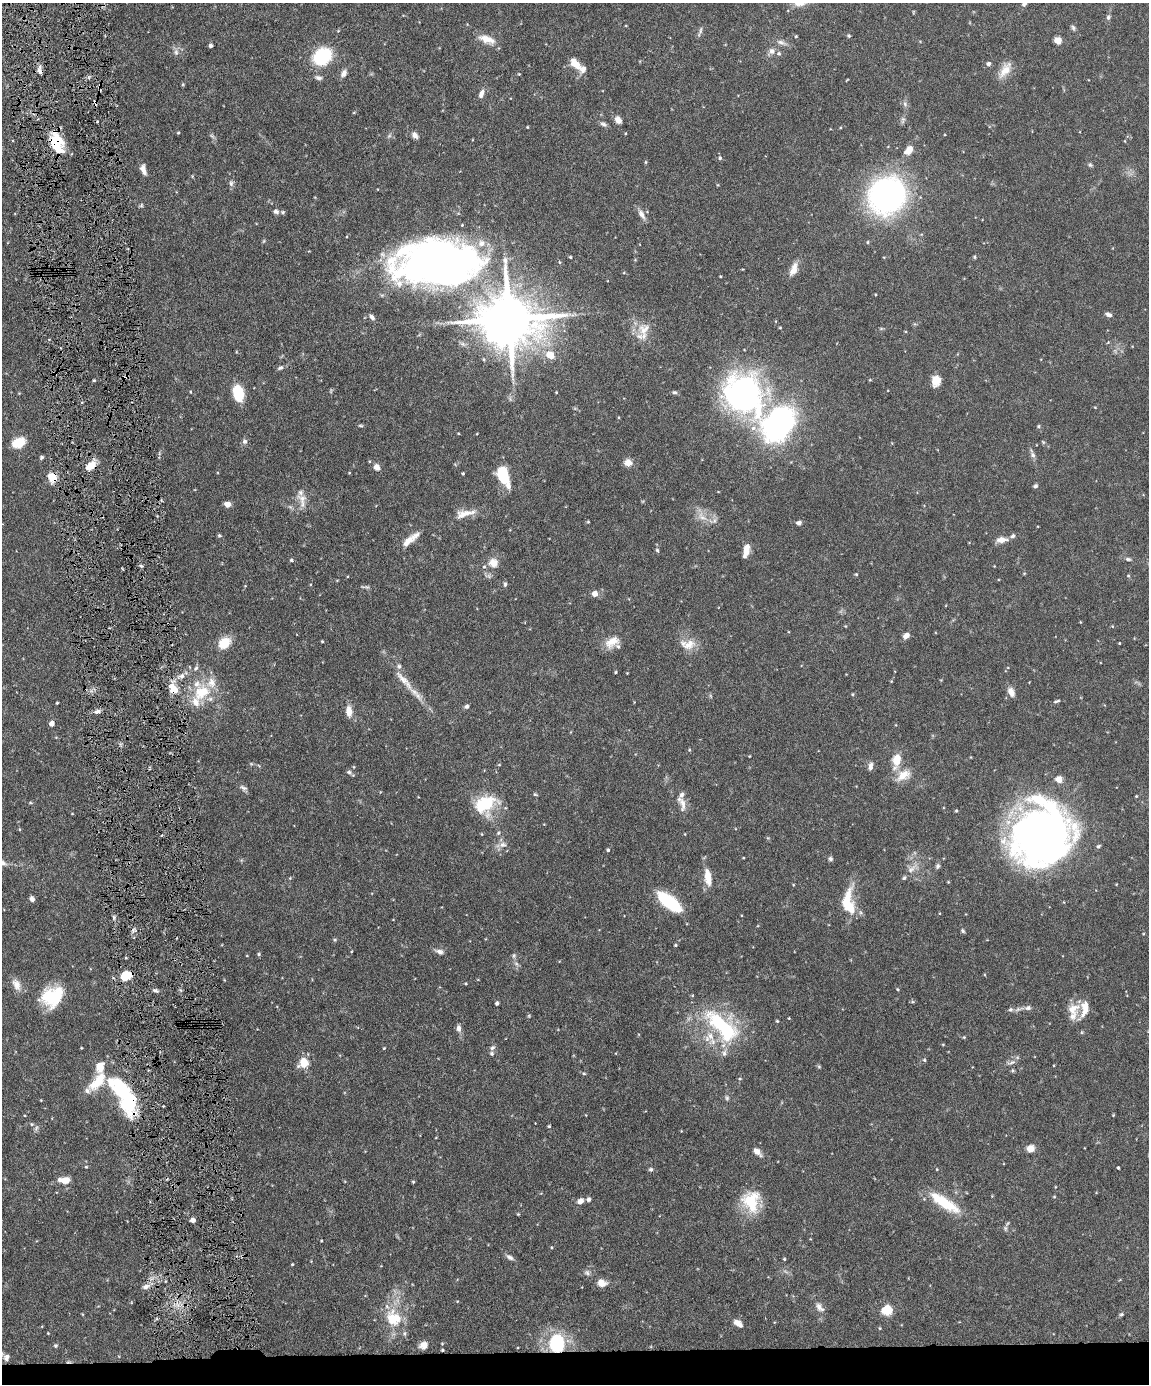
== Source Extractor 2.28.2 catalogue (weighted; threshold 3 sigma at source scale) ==
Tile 11 of 4 x 3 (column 3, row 3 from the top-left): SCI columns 2294-3440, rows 239-1620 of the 4588 x 4517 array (HDU 1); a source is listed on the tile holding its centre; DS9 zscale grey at full resolution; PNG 1151 x 1386 px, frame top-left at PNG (2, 3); no overlay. Shown black and unused: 3% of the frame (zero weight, under 4 of 8 exposures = <1% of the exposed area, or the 3 px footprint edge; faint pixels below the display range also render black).
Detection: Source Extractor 2.28.2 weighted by HDU 2 'WHT'; one run over the whole footprint, this tile lists its part. Background 0.0858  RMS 0.003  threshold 0.0122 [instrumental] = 3 sigma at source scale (4.09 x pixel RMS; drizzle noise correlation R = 1.36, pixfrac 0.8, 0.05/0.05 arcsec/px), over >= 5 px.
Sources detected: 271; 2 too faint to see at this stretch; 5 inside a brighter object's white glare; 3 cosmic-ray / hot-pixel residue — not listed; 28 inside a brighter listed object's ellipse — not listed separately; the other 233 listed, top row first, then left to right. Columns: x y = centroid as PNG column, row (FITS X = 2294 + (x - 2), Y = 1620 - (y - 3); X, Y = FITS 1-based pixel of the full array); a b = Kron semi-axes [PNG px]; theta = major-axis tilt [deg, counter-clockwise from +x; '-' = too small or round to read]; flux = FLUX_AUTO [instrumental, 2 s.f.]
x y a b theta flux
1024 3 9 5 67 0.88
1108 17 7 6 - 0.64
1073 28 8 4 -65 0.59
700 31 14 3 74 0.65
796 36 4 3 - 0.24
849 36 4 4 - 0.4
487 39 24 10 -19 3.4
1058 40 7 6 - 2.1
781 42 16 6 -21 1.3
210 45 4 4 - 0.58
772 51 9 8 - 1.3
176 52 9 6 -89 0.94
322 56 15 12 38 21
575 64 18 8 -47 3.2
988 64 6 5 - 0.65
39 70 10 5 -86 1.3
1005 70 23 10 56 3.5
344 73 10 6 61 1.4
519 74 4 3 - 0.23
318 78 9 6 -15 0.85
847 80 6 2 45 0.18
481 94 11 6 66 1.5
905 104 9 5 -64 0.78
618 120 8 6 -54 1.8
903 120 10 5 78 0.71
603 124 10 5 -30 0.75
527 127 3 3 - 0.22
178 133 4 3 - 0.25
626 133 4 2 - 0.22
415 135 9 7 -50 1.1
57 143 25 14 -71 9
909 149 10 8 89 1.7
720 158 5 5 - 0.52
645 162 5 3 - 0.26
1090 165 6 6 - 0.45
143 169 13 6 -73 1.6
231 183 9 6 -89 0.78
887 195 34 30 48 72
141 205 6 5 - 0.39
276 211 7 6 - 0.87
283 212 7 5 27 0.45
642 214 15 6 -58 1.5
868 242 4 4 - 0.3
570 257 3 3 - 0.27
975 257 5 4 - 0.35
435 262 88 46 4 170
560 262 4 4 - 0.28
793 269 18 8 68 2.3
720 276 3 3 - 0.21
1109 314 8 5 -23 0.81
372 317 8 5 -47 0.98
509 319 17 14 -3 2000
780 328 4 3 - 0.21
644 329 19 16 43 4.5
881 329 6 4 19 0.33
1108 342 5 4 - 0.23
550 355 11 8 -37 3.7
280 368 9 5 30 0.66
94 380 4 3 - 0.27
870 380 4 3 - 0.21
936 381 12 9 84 3.1
190 392 4 2 - 0.21
556 392 4 3 - 0.19
674 392 7 5 -12 0.46
238 393 14 9 -75 11
743 394 49 41 -48 68
1095 407 5 3 - 0.21
779 424 28 20 54 79
361 426 8 3 -1 0.36
1038 426 5 4 - 0.32
458 433 4 3 - 0.21
244 441 8 7 - 0.75
18 443 13 9 24 6.2
1033 455 8 7 - 0.87
41 457 5 4 - 0.41
628 462 8 8 - 2.1
91 465 13 7 40 3.4
377 467 7 6 - 1.7
349 473 4 2 - 0.17
463 473 3 3 - 0.3
503 475 17 10 -73 10
52 477 9 8 - 4.6
1035 486 6 5 - 0.55
302 500 23 10 -77 2.9
227 504 7 5 -4 1.6
465 513 29 10 13 3.4
702 516 16 9 -46 2.7
588 522 4 3 - 0.28
799 523 6 5 - 0.87
219 535 5 5 - 0.39
410 540 24 7 39 3.2
1002 540 13 7 7 2.2
657 550 6 4 -73 0.47
746 550 16 6 78 3
1128 559 8 5 -14 0.57
291 560 5 4 - 0.44
493 563 11 11 - 2.7
141 566 5 4 - 0.42
994 566 3 3 - 0.18
856 574 4 4 - 0.31
1128 576 5 4 - 0.32
505 584 7 4 81 0.48
366 587 9 5 -1 0.57
595 594 5 5 - 2.4
845 626 4 3 - 0.2
1112 626 5 3 - 0.21
906 636 7 5 43 1.6
322 641 3 3 - 0.26
612 642 20 12 32 3.5
224 643 14 11 37 5
1119 643 3 2 - 0.23
689 645 20 13 21 3.6
196 668 8 5 59 0.63
616 672 3 3 - 0.28
627 673 2 2 - 0.15
182 676 7 6 - 0.94
404 680 39 9 -48 5.1
891 681 4 4 - 0.21
173 689 13 10 -49 3.7
202 692 26 20 34 9.8
1011 692 13 8 -67 1.8
852 694 4 4 - 0.29
1057 701 9 4 16 0.48
57 703 3 2 - 0.27
467 706 6 5 - 0.67
97 711 9 5 18 0.88
349 711 16 9 -85 2.3
51 723 4 4 - 1.8
689 750 5 3 - 0.24
896 760 11 6 78 6.6
499 765 5 3 - 0.22
870 766 10 6 82 1.2
354 767 5 3 - 0.22
349 772 8 5 -10 0.57
903 775 20 12 33 4
1059 779 8 7 - 2.2
243 788 11 7 -33 0.87
535 794 6 4 -28 0.32
1136 796 4 3 - 0.26
30 803 5 3 - 0.26
485 804 24 18 29 12
683 804 20 8 -86 2.2
956 811 4 3 - 0.31
72 814 4 2 - 0.16
498 833 5 4 - 0.4
1042 836 53 53 - 170
503 845 11 8 4 1.5
608 850 4 4 - 0.36
830 859 6 6 - 0.56
938 866 7 6 - 0.6
912 869 18 7 42 2.2
290 878 4 4 - 0.23
709 880 18 10 -77 3
32 899 5 5 - 1
669 902 25 9 -38 21
848 902 36 15 -87 8.3
114 917 5 4 - 0.42
963 931 6 5 - 0.45
335 940 5 5 - 0.33
675 945 3 3 - 0.28
439 951 12 7 -17 1.1
259 954 5 4 - 0.38
514 955 8 6 73 0.6
247 956 3 2 - 0.17
126 975 9 7 19 6.8
466 984 4 3 - 0.24
16 985 17 10 -63 2.3
897 989 4 4 - 0.27
155 990 7 4 -10 0.64
52 996 24 19 30 14
912 1002 5 3 - 0.33
497 1003 4 3 - 0.67
1028 1008 9 7 13 0.91
1073 1009 19 13 30 3.7
1010 1010 6 6 - 0.58
789 1018 4 3 - 0.21
777 1021 4 4 - 0.29
722 1026 54 21 -45 25
459 1028 8 6 -84 1.2
1082 1032 6 3 72 0.28
964 1037 4 3 - 0.25
943 1044 4 3 - 0.2
384 1048 4 3 - 0.22
492 1048 8 6 43 0.7
924 1060 5 4 - 0.34
304 1062 12 10 56 4.1
1011 1062 14 4 17 0.92
100 1067 14 10 79 3.3
819 1067 6 4 -1 0.31
584 1074 5 3 - 0.34
740 1079 5 3 - 0.26
120 1089 30 17 -45 19
87 1091 8 7 - 1
727 1098 8 5 -81 0.54
1113 1115 4 4 - 0.23
32 1124 5 5 - 0.41
549 1126 3 3 - 0.33
1030 1148 8 7 - 2.5
757 1152 11 6 -44 1.8
86 1167 4 4 - 0.27
1118 1168 3 3 - 0.38
651 1169 6 5 - 0.52
937 1169 4 4 - 0.22
64 1180 12 6 -3 3.6
413 1182 4 3 - 0.29
1054 1197 4 3 - 0.21
588 1199 6 5 - 0.71
580 1201 7 6 - 1.6
751 1201 27 21 -87 9.8
942 1202 44 13 -32 10
518 1214 4 4 - 0.23
193 1220 4 4 - 1.7
1005 1228 9 5 -73 0.65
321 1241 3 3 - 0.21
510 1257 10 6 -32 0.96
784 1259 4 3 - 0.29
292 1264 4 3 - 0.24
587 1273 9 6 -30 0.81
602 1283 12 9 -13 2.2
146 1286 11 7 21 1.3
820 1307 15 8 -49 1.4
887 1310 5 5 - 20
82 1314 5 3 - 0.2
1121 1314 6 5 - 0.41
394 1318 24 21 -50 9.7
738 1323 10 6 -34 2.1
48 1333 3 3 - 0.18
557 1343 18 15 82 17
442 1344 4 4 - 0.21
423 1345 8 7 - 1.9
56 1346 5 5 - 0.43
442 1350 4 3 - 0.3
6 1357 9 8 - 1
Overlapping masked pixels (flux is a lower limit): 8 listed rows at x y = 57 143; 91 465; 52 477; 173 689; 126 975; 120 1089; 557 1343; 442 1350
Isophote crosses this tile's border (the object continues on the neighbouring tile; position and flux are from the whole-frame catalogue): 1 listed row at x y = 1024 3